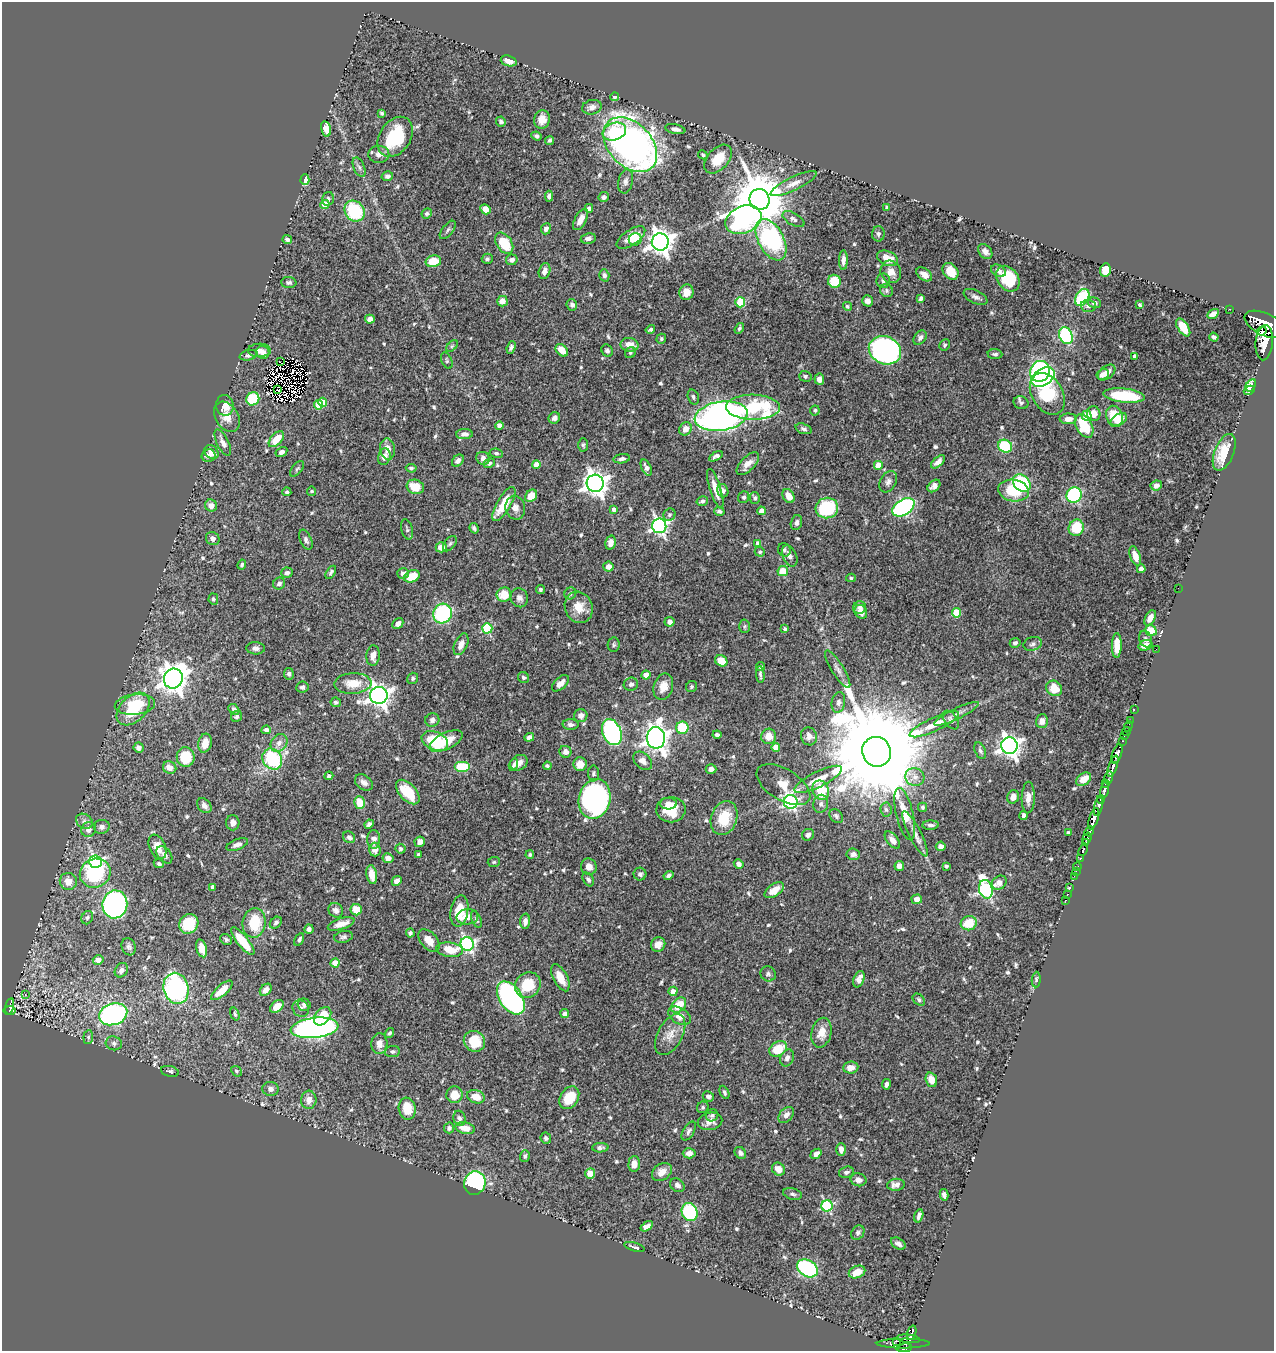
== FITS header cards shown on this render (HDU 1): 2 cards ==
NAXIS1  =                 1272
NAXIS2  =                 1349

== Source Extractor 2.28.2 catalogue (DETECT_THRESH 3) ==
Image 1272 x 1349 px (HDU 1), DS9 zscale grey, 1 PNG px = 1 image px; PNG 1276 x 1353 px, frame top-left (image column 1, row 1349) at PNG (2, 2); each listed source drawn as its Kron ellipse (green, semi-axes under 4 px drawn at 4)
Background 0.616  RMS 0.013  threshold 0.0403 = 3 sigma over >= 5 px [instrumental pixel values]
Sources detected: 642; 5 with non-positive FLUX_AUTO (blend fragments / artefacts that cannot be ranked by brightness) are neither listed nor drawn; of the other 637, the 500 brightest by FLUX_AUTO listed and drawn (137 fainter detections omitted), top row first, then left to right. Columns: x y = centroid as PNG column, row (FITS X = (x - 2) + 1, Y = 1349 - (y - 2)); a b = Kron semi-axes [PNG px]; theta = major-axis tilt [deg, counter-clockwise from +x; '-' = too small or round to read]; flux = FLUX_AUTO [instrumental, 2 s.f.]
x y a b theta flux
509 61 8 5 -18 6.4
615 97 4 4 - 2.2
592 107 10 7 13 4.7
382 113 4 3 - 1.7
542 120 9 8 - 8.3
501 122 5 4 - 2.7
326 129 8 5 -75 7.9
675 129 10 4 -11 3.7
614 132 12 8 19 23
537 136 5 4 - 2
395 137 22 15 57 50
550 140 4 3 - 1.5
630 145 32 21 -47 560
379 154 10 8 -1 5.3
703 155 5 3 - 1.7
718 159 17 10 48 20
359 167 10 5 -67 2.9
387 176 6 4 16 2.8
305 180 5 4 - 24
625 181 12 7 79 3.8
793 184 25 6 25 9.2
549 196 5 4 - 2.8
604 197 5 5 - 2.8
328 199 7 5 76 2.2
759 199 10 10 - 6200
325 205 4 4 - 17
589 208 4 4 - 3.1
887 208 3 3 - 2.9
485 209 5 5 - 7.5
355 211 11 9 -51 56
427 214 5 5 - 1.9
581 219 11 5 62 9.1
793 219 12 6 -29 3.8
743 220 19 13 24 250
546 229 5 5 - 4
448 230 11 5 51 2.4
878 234 8 6 90 2.8
588 238 7 5 10 3.3
631 238 16 7 35 19
635 239 6 6 - 7.2
287 240 5 3 - 2.4
771 240 22 12 -62 180
660 242 8 8 - 870
504 243 11 7 -55 29
985 252 8 6 -50 4.2
887 258 11 7 -23 15
487 259 5 5 - 1.8
512 260 6 5 - 4.1
843 260 10 4 88 4.4
433 261 8 6 12 18
1105 270 7 5 79 17
545 271 8 5 74 5.6
951 271 9 7 -52 14
999 271 8 5 -30 3.4
891 272 11 10 - 8.3
924 274 9 5 -37 6.2
604 275 6 5 - 2.6
1008 279 14 10 -53 32
834 281 6 6 - 26
883 281 7 7 - 3.2
289 282 7 5 -2 2.5
887 291 7 6 - 2.4
686 292 8 7 - 8.6
975 297 13 6 -26 3.7
1082 297 9 6 60 59
921 298 4 3 - 2.2
502 301 5 5 - 5.6
867 301 5 5 - 4.1
740 302 5 5 - 51
1094 303 7 5 -17 2.8
572 305 6 5 - 2.8
1140 305 4 3 - 1.5
847 306 5 4 - 1.5
1088 306 7 6 - 3.1
1229 309 2 2 - 7.8
1213 314 6 4 30 6.1
370 319 5 4 - 4.5
1265 324 21 11 -25 5300
1183 327 10 5 -57 22
739 328 6 4 56 1.8
650 329 5 3 - 1.9
1262 331 5 3 - 480
1066 336 9 6 -63 93
1214 337 5 3 - 2.5
920 338 8 5 52 3
661 339 5 4 - 1.5
1264 343 18 8 85 3200
630 345 9 7 -11 8.9
945 345 6 5 - 1.7
452 346 7 4 45 1.6
511 347 6 4 69 2.4
259 350 11 6 2 5.3
562 350 7 5 -46 12
885 350 16 13 -24 310
607 351 6 5 - 2.4
263 352 7 6 - 3.9
630 353 6 5 - 1.8
995 354 7 5 -4 2.1
249 355 9 5 14 2.9
1135 356 4 3 - 3
447 360 8 5 -66 1.7
280 362 3 2 - 1.9
1040 371 11 9 65 100
1107 372 10 6 38 6.6
1103 374 6 5 - 5.1
805 376 6 5 - 1.9
1043 377 13 8 32 180
819 379 5 5 - 5.7
1251 385 7 4 57 12
278 390 2 2 - 1.6
1249 390 6 4 28 2.3
1047 394 22 15 -59 69
1124 395 21 7 -6 50
693 397 8 5 -72 2.1
253 399 7 6 - 40
323 402 4 4 - 11
1021 403 7 6 - 2.5
225 405 10 8 -83 10
319 405 4 4 - 22
753 407 27 12 -1 82
815 410 5 5 - 1.7
1094 414 7 6 - 8.3
721 416 27 14 8 570
1087 416 5 5 - 32
1114 416 10 8 -66 21
227 417 16 11 -58 11
554 418 6 5 - 4.1
1068 419 8 5 2 6.9
1119 420 9 5 36 11
499 426 4 4 - 6.7
1084 426 13 8 -62 34
685 429 7 6 - 8.4
803 429 8 5 -18 2.2
464 434 8 5 2 4.1
276 439 9 5 47 20
223 443 14 6 -63 5.5
583 445 7 5 -87 1.7
1005 446 7 6 - 51
388 449 10 7 -83 8.1
211 452 8 6 -40 8.3
281 452 6 4 31 3.2
1224 452 19 9 68 28
496 453 7 4 -8 1.8
208 456 7 6 - 4.1
716 456 7 4 30 3.4
384 457 8 6 74 5.9
483 458 7 6 - 4.4
622 459 8 4 8 2.9
458 461 7 5 49 3.7
938 462 8 4 42 4.7
489 463 6 4 31 2
536 464 4 4 - 8
748 464 14 7 46 7.1
878 465 4 4 - 13
646 467 8 4 -64 3.7
411 468 5 4 - 1.7
297 469 9 5 50 2
888 482 11 8 61 4.3
595 483 8 8 - 810
1022 483 10 7 -42 74
1156 485 6 5 - 5.5
934 486 7 5 44 4.3
415 487 9 7 -17 18
715 489 20 5 -73 11
1014 490 15 10 -10 35
312 491 5 4 - 1.7
723 491 7 5 -72 2.8
287 492 4 4 - 1.8
1074 495 8 7 - 99
531 496 7 5 52 14
789 496 7 5 -60 8.3
744 497 6 5 - 1.8
755 498 6 5 - 2.3
702 501 6 4 16 2.4
504 504 19 7 59 24
211 506 6 5 - 5.5
903 507 12 7 32 220
515 508 12 10 -79 6.2
827 508 11 10 - 74
614 510 4 4 - 4.2
719 511 5 4 - 2.2
761 511 4 4 - 6.3
669 515 6 5 - 1.8
796 523 7 5 75 2.9
659 526 7 7 - 290
474 528 5 3 - 1.9
1076 528 8 7 - 30
407 529 10 5 -75 2.4
213 539 7 6 - 4.9
306 540 11 5 -67 3
610 543 7 5 77 6.2
758 543 4 4 - 5.8
450 544 9 5 52 2
441 547 5 5 - 11
784 550 7 6 - 2.1
760 552 5 4 - 1.7
790 556 11 7 -64 4.5
1135 556 10 5 -70 9.4
242 565 5 4 - 1.6
608 567 5 5 - 6.2
1141 569 4 4 - 9.9
783 571 5 5 - 18
331 572 7 4 58 2
287 573 5 5 - 3.3
403 573 6 5 - 4.7
412 576 8 6 23 21
851 578 5 4 - 1.5
279 584 6 5 - 3.4
1178 588 2 2 - 6.3
540 589 5 4 - 1.9
570 593 6 5 - 2.2
504 595 7 7 - 19
519 598 9 8 - 4.7
213 599 5 5 - 2.3
579 607 16 13 -65 15
860 607 6 6 - 4.1
861 612 7 6 - 7.4
442 613 10 9 - 98
956 613 5 4 - 33
1150 618 8 5 62 5.4
669 622 5 5 - 4.9
398 624 6 5 - 4.5
745 626 7 5 87 1.6
487 628 5 5 - 64
785 629 4 4 - 2
1151 631 6 5 - 22
1145 639 8 6 -72 2.7
1015 643 5 4 - 2.6
461 644 11 6 66 5.9
614 644 7 6 - 1.8
1033 644 9 6 18 3.5
1117 645 12 5 90 12
1145 645 7 5 18 9.8
256 648 9 6 -2 3.7
1156 649 2 2 - 85
373 656 10 6 85 7.6
721 661 6 5 - 14
761 667 4 4 - 1.6
838 669 22 6 -58 5.6
289 674 6 5 - 2.4
760 674 8 3 -84 2
646 675 4 4 - 13
523 677 6 5 - 2.1
413 678 6 5 - 1.9
173 679 10 9 - 1100
353 683 18 10 3 17
560 683 10 5 44 7.3
631 684 7 6 - 3.1
302 687 6 5 - 2.3
663 687 13 9 74 10
691 687 6 5 - 1.6
1054 688 8 7 - 16
379 695 9 8 - 650
336 702 5 5 - 2.2
838 702 10 6 79 4
135 705 20 10 5 32
133 709 19 12 45 39
234 709 6 4 -42 2.6
1134 710 3 2 - 27
956 714 25 5 26 6.3
236 716 6 5 - 2.2
581 716 6 6 - 4.1
432 720 7 6 - 2.9
951 720 10 6 -53 3.6
1130 720 2 2 - 10
1042 721 7 6 - 5.9
571 724 8 5 -3 3.4
934 724 27 6 25 13
1128 726 5 3 - 28
682 728 6 6 - 41
266 730 4 4 - 3.9
612 732 13 9 -68 140
1126 732 4 2 - 22
717 735 4 4 - 2.6
769 736 7 7 - 9.5
809 736 9 7 -72 5.2
1124 736 2 2 - 11
529 737 5 4 - 3.5
656 738 11 9 -89 670
435 741 14 9 -24 53
446 741 18 8 26 15
1122 741 3 3 - 28
205 743 9 6 77 10
279 743 9 7 50 5.7
1009 746 8 8 - 590
776 747 4 4 - 9.8
139 748 5 5 - 4.9
980 751 9 5 -67 2.8
565 752 6 6 - 4.7
877 752 15 14 - 33000
1117 754 10 4 71 1100
186 757 10 9 - 32
272 759 11 9 -56 66
643 761 11 7 -43 6
519 763 9 7 29 7.2
580 764 7 6 - 8.4
513 765 6 4 73 2.2
547 766 4 4 - 1.8
1113 766 11 3 71 1100
462 767 8 5 0 31
170 768 7 6 - 9.4
711 769 5 4 - 4.1
593 773 8 5 90 1.9
329 776 4 4 - 2.7
915 777 9 9 - 5.7
1109 778 6 4 78 150
818 779 26 7 26 14
1084 779 8 5 38 12
364 782 10 7 -38 4.2
1106 784 4 3 - 94
783 785 30 15 -31 18
821 790 10 8 -66 27
1104 790 8 3 77 580
408 792 15 8 -47 34
1013 797 7 5 72 5.8
1028 798 16 6 88 6.5
595 799 20 15 76 190
1101 799 4 3 - 330
359 802 6 5 - 22
791 802 7 7 - 200
669 804 8 6 2 6.2
821 804 9 7 76 3.8
204 806 8 6 -50 4.3
923 807 4 4 - 1.7
1098 807 9 3 78 500
671 810 14 12 2 23
886 810 7 5 -85 2
905 814 26 8 -76 19
1024 815 4 3 - 3
836 816 8 6 -49 2.2
724 818 17 13 71 28
1094 819 11 4 72 1600
84 821 9 7 -32 3.7
233 823 7 6 - 4.9
369 824 5 4 - 2.8
930 825 8 4 3 2.8
102 827 8 7 - 4.1
89 829 8 7 - 5.4
1089 831 5 4 - 590
1068 833 4 3 - 2
915 834 25 6 -63 7.7
808 835 6 5 - 3.1
349 837 6 5 - 3.1
1087 838 6 4 72 670
374 839 9 6 89 4.2
892 840 10 5 -51 5.9
420 842 5 5 - 5.6
1086 843 3 3 - 350
237 845 11 5 20 3.8
941 846 5 5 - 4.6
157 847 13 8 -67 11
375 849 7 6 - 6.6
400 849 5 4 - 2.3
1083 850 6 3 68 220
418 854 3 3 - 2
853 854 7 6 - 3.5
164 855 10 6 -52 3.6
530 855 4 4 - 1.7
388 858 5 5 - 5.4
1080 858 3 3 - 73
96 862 6 6 - 180
494 862 6 5 - 1.5
159 864 5 4 - 2.1
739 864 5 4 - 3.5
899 866 5 4 - 7.6
946 866 4 3 - 2.5
589 867 8 8 - 6
1077 867 4 3 - 44
1076 872 3 2 - 19
95 873 15 14 - 84
640 874 6 6 - 2.5
372 875 9 5 -80 8.8
668 875 5 4 - 2.6
1074 876 2 2 - 10
588 879 7 5 -58 2.5
68 881 8 8 - 10
397 881 5 4 - 4.2
999 883 8 6 40 5.6
213 887 4 4 - 4.4
1070 887 3 3 - 9.4
986 889 9 6 -75 210
774 890 11 6 35 11
1068 894 2 2 - 4.5
917 899 5 5 - 7.2
1066 900 3 2 - 2.8
115 904 14 12 82 290
336 910 8 7 - 4.1
356 910 5 5 - 13
459 911 16 8 79 21
467 917 11 7 6 10
87 918 7 5 59 2.1
476 919 9 4 -68 2.1
525 921 7 5 88 4.8
254 923 15 11 82 31
276 923 7 5 42 2.4
969 923 8 7 - 21
189 924 10 9 - 27
341 924 14 5 17 8.3
309 929 5 4 - 3.3
410 933 4 4 - 2.2
344 937 9 5 12 2.5
226 940 6 5 - 1.8
299 940 7 3 60 1.8
243 941 17 5 -51 25
429 941 13 8 -50 9.4
467 944 7 6 - 200
658 944 7 7 - 6.6
129 947 9 7 -69 2.7
202 948 9 5 -75 11
450 950 13 7 -7 17
98 960 5 5 - 6
335 963 4 4 - 19
121 970 8 6 57 4.6
768 974 8 7 - 2.6
560 978 15 7 -63 14
859 979 8 5 69 6.2
1036 979 8 4 87 2
528 985 13 12 - 25
176 988 16 12 -75 160
222 990 13 5 42 16
266 990 7 5 47 5.2
673 991 5 4 - 8.1
25 995 3 3 - 2.2
511 998 18 11 -55 200
919 1000 7 5 -42 1.9
304 1005 7 6 - 2.3
679 1005 9 6 46 21
10 1006 8 4 76 150
277 1006 8 5 38 11
301 1008 9 7 -49 4.2
9 1011 6 4 5 100
113 1014 14 10 18 200
235 1014 6 3 -71 1.7
565 1014 4 4 - 4.1
323 1016 10 7 49 21
679 1016 12 8 -31 10
315 1028 24 10 7 410
390 1033 5 4 - 2
821 1033 15 10 77 12
670 1035 22 12 62 12
88 1037 7 5 84 1.6
474 1041 11 10 - 24
114 1043 8 7 - 3.2
379 1044 10 8 87 8
778 1049 9 7 32 21
392 1051 8 5 5 2.4
787 1058 9 6 68 3.9
851 1067 8 6 4 7.5
170 1071 9 5 -13 2.7
237 1071 6 4 -42 1.6
931 1080 7 5 -70 8.5
886 1084 5 3 - 2.9
271 1089 8 7 - 4.2
724 1092 7 4 -64 1.8
454 1095 8 8 - 16
708 1096 6 5 - 3.4
476 1097 9 6 -19 11
569 1098 12 9 58 26
309 1100 9 7 83 6.6
703 1107 6 5 - 1.8
407 1109 11 8 -81 19
712 1115 6 6 - 2.3
786 1115 9 6 46 5.4
459 1118 8 6 -76 2.4
710 1121 12 8 12 6.3
449 1128 5 5 - 2.7
465 1128 10 5 -12 9.7
689 1131 10 5 59 2.9
546 1138 6 5 - 2.3
600 1148 8 4 1 2.4
841 1149 6 4 -88 5.5
689 1153 6 5 - 6.4
740 1153 6 5 - 3.2
816 1154 6 4 38 5.1
525 1156 6 4 87 2.1
634 1164 8 5 85 6.5
778 1169 7 6 - 9.9
662 1172 11 8 36 8.5
846 1172 7 5 16 3
590 1173 5 5 - 10
858 1180 8 6 -12 5
475 1183 12 10 74 110
677 1185 8 6 -37 3.4
896 1185 9 6 6 5.4
792 1194 9 5 -13 2.5
944 1195 6 4 -78 3
827 1206 5 5 - 97
690 1212 9 7 -64 75
919 1216 7 3 72 3.1
647 1226 7 4 31 4.3
858 1233 8 6 54 2.5
898 1244 8 5 -31 3.8
634 1247 10 3 -17 2
807 1268 11 8 -32 110
857 1272 8 6 24 13
912 1333 7 3 72 180
908 1339 11 3 -6 220
897 1341 4 3 - 110
903 1344 26 5 0 320
904 1348 8 4 7 440
At the frame edge (FLAGS 8, measured only in part): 1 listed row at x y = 904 1348
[137 fainter detections neither listed nor drawn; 5 non-positive-flux detections neither listed nor drawn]